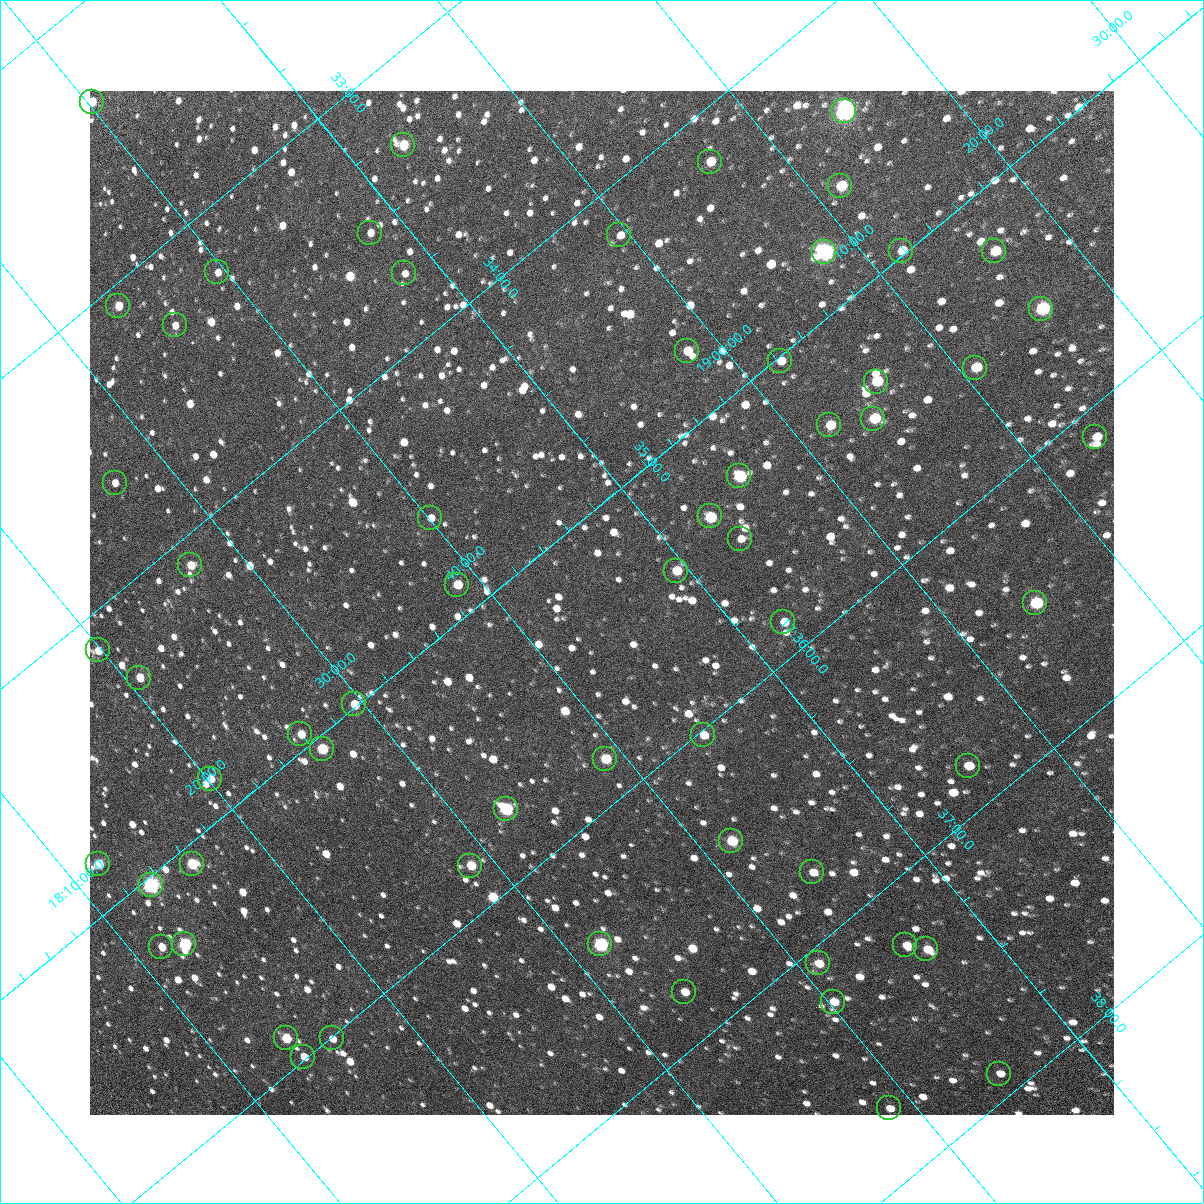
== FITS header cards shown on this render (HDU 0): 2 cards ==
NAXIS1  =                 1024 / Required FITS header
NAXIS2  =                 1024 / Required FITS header

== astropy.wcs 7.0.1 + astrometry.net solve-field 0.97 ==
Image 1024 x 1024 px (HDU 0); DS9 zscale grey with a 90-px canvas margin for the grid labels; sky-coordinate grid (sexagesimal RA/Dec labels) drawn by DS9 from the SOLVED WCS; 61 Tycho-2 reference stars matched to detected sources circled (green)
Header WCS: RA---TAN/DEC--TAN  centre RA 17:35:19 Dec +18:45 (263.83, +18.75 deg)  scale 3.57 arcsec/px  FOV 60.9' x 60.9'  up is -50 deg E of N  parity flipped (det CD > 0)
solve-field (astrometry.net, Tycho-2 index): VERIFIED the header's WCS against the Tycho-2 star catalogue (verified at 4 index scales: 9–61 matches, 0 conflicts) and refined it, rather than solving blind
Solved WCS: RA---TAN-SIP/DEC--TAN-SIP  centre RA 17:35:19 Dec +18:45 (263.83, +18.75 deg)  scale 3.57 arcsec/px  FOV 60.9' x 60.9'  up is -50 deg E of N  parity flipped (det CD > 0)
The solver's refit moves the header's centre by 0.58 arcsec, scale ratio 1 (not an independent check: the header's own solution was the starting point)
Tycho-2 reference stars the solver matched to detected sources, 61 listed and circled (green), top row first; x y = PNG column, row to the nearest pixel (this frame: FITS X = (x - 90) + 1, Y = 1024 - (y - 91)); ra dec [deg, ICRS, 3 dp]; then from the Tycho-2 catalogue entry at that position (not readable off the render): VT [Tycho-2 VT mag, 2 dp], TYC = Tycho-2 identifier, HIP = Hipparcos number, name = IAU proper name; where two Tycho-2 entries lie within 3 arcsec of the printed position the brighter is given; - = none
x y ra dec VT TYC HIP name
92 102 263.087 +18.671 11.48 1542-365-1 - -
844 111 263.595 +19.242 7.48 1546-251-1 85981 -
403 145 263.328 +18.882 11.51 1546-953-1 - -
710 162 263.546 +19.107 11.02 1546-61-1 - -
840 186 263.653 +19.192 10.44 1546-1203-1 - -
370 233 263.377 +18.802 11.91 1546-1425-1 - -
619 235 263.545 +18.991 12.26 1546-850-1 - -
901 251 263.746 +19.197 11.30 1546-514-1 - -
994 251 263.808 +19.268 10.46 1546-1219-1 - -
824 252 263.695 +19.137 7.93 1546-1378-1 86022 -
217 272 263.308 +18.660 12.06 1542-629-1 - -
404 273 263.433 +18.803 12.39 1546-1054-1 - -
118 306 263.269 +18.563 11.59 1542-383-1 - -
1041 309 263.887 +19.268 9.43 1546-50-1 - -
175 325 263.322 +18.594 12.66 1542-517-1 - -
687 351 263.684 +18.970 11.18 1546-560-1 - -
780 361 263.754 +19.035 11.74 1546-1476-1 - -
975 368 263.890 +19.180 10.46 1546-875-1 - -
876 382 263.835 +19.096 10.32 1546-575-1 - -
873 419 263.863 +19.070 10.30 1546-154-1 - -
829 425 263.839 +19.032 11.00 1546-655-1 - -
1095 437 264.026 +19.228 11.91 1559-336-1 - -
739 476 263.820 +18.931 9.59 1546-1077-1 - -
115 483 263.410 +18.449 12.53 1542-222-1 - -
710 516 263.833 +18.884 10.15 1546-305-1 86063 -
430 518 263.648 +18.669 12.43 1542-90-1 - -
740 539 263.871 +18.892 12.28 1546-481-1 - -
190 565 263.526 +18.455 11.50 1542-589-1 - -
676 571 263.854 +18.823 11.12 1546-1397-1 - -
457 585 263.719 +18.647 11.20 1542-520-1 - -
1035 603 264.120 +19.077 9.73 1559-1248-1 - -
783 622 263.967 +18.873 11.77 1546-1394-1 - -
98 650 263.533 +18.331 11.89 1542-195-1 - -
139 678 263.583 +18.345 11.22 1542-751-1 - -
354 704 263.747 +18.493 11.70 1542-248-1 - -
300 734 263.736 +18.433 11.93 1542-267-1 - -
703 735 264.005 +18.740 11.63 1555-629-1 - -
322 749 263.762 +18.440 10.16 1542-473-1 - -
605 759 263.958 +18.650 11.68 1542-157-1 - -
968 766 264.207 +18.922 11.11 1559-938-1 - -
210 779 263.712 +18.336 12.02 1542-87-1 - -
506 809 263.933 +18.542 9.52 1542-40-1 - -
731 841 264.108 +18.694 10.56 1555-813-1 - -
98 864 263.706 +18.196 10.53 1542-727-1 - -
192 864 263.768 +18.268 10.01 1542-251-1 - -
470 866 263.954 +18.480 10.84 1542-808-1 - -
812 872 264.188 +18.736 11.87 1555-969-1 - -
151 885 263.758 +18.223 8.33 1542-787-1 86039 -
184 944 263.827 +18.212 9.25 1542-735-1 - -
600 944 264.104 +18.529 8.88 1555-815-1 - -
905 945 264.309 +18.761 12.02 1559-1098-1 - -
161 947 263.814 +18.192 11.55 1542-391-1 - -
926 949 264.327 +18.775 11.20 1559-406-1 - -
818 963 264.265 +18.683 11.57 1555-397-1 - -
684 992 264.199 +18.563 11.70 1555-505-1 - -
833 1002 264.306 +18.670 11.40 1555-199-1 - -
286 1038 263.970 +18.230 10.86 1542-936-1 - -
332 1038 264.001 +18.265 11.74 1555-227-1 - -
303 1057 263.997 +18.232 11.68 1542-182-1 - -
999 1074 264.475 +18.751 12.65 1559-1270-1 - -
889 1108 264.429 +18.645 12.19 1555-57-1 - -